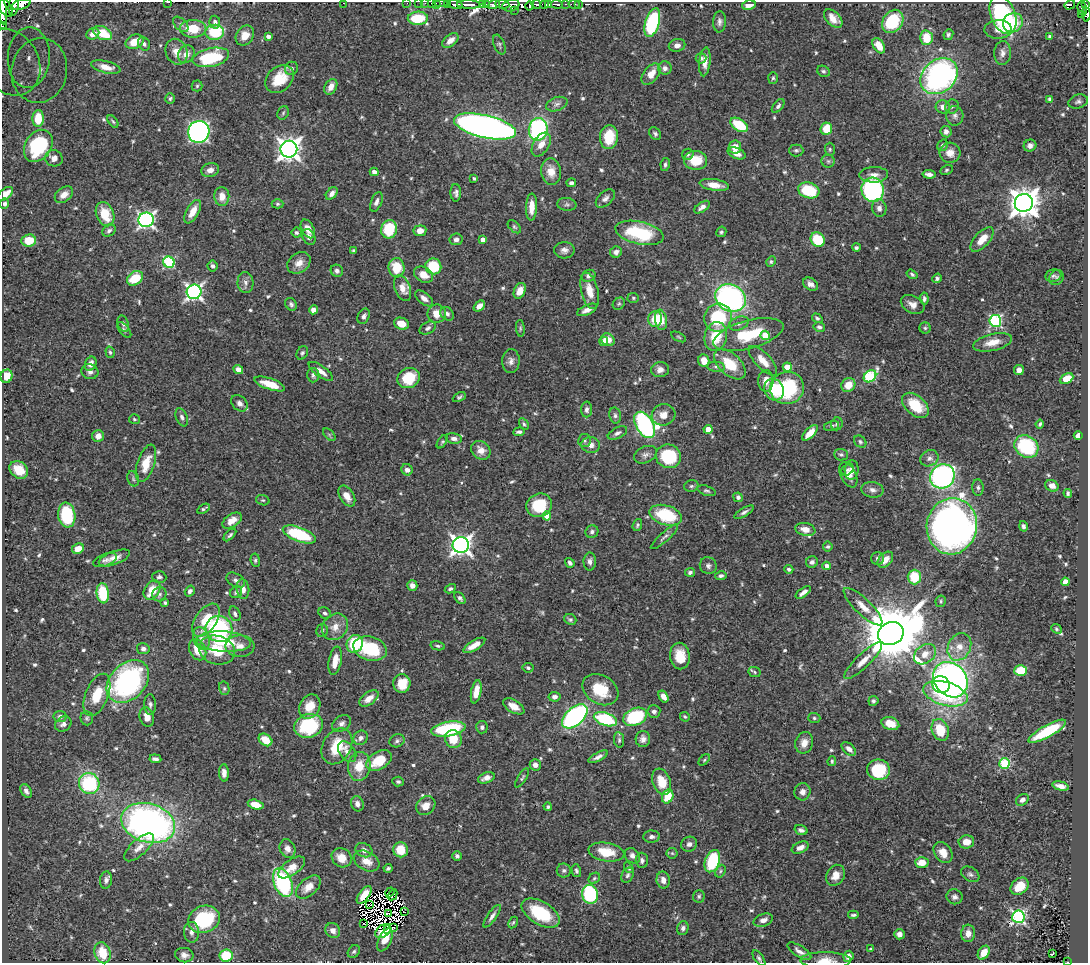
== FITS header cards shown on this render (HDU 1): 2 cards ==
NAXIS1  =                 1086
NAXIS2  =                  961

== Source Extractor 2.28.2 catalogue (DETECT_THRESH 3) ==
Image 1086 x 961 px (HDU 1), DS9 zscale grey, 1 PNG px = 1 image px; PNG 1090 x 965 px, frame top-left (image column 1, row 961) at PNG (2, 2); each listed source drawn as its Kron ellipse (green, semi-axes under 4 px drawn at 4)
Background 0.426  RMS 0.015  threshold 0.045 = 3 sigma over >= 5 px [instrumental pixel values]
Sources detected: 665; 9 with non-positive FLUX_AUTO (blend fragments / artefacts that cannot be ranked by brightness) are neither listed nor drawn; of the other 656, the 500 brightest by FLUX_AUTO listed and drawn (156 fainter detections omitted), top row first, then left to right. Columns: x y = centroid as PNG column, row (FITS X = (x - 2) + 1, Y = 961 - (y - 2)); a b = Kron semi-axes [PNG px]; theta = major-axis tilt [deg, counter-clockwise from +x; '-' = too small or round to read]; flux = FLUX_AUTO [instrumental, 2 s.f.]
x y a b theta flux
167 2 3 2 - 5
343 3 2 2 - 78
407 3 2 2 - 7.8
419 3 2 2 - 1.8
425 3 2 2 - 9.2
432 3 3 2 - 12
436 3 2 2 - 6.5
441 3 6 2 0 8.5
448 3 4 2 - 15
21 4 9 5 17 550
469 4 11 3 -1 530
482 4 3 3 - 20
486 4 3 2 - 19
502 4 7 3 -7 87
536 4 5 3 - 130
544 4 3 3 - 110
548 4 4 3 - 120
557 4 6 3 -4 91
565 4 3 2 - 12
574 4 6 3 -8 26
579 4 3 2 - 1.9
1086 4 4 2 - 55
14 5 10 5 81 670
455 5 7 4 -14 280
494 5 6 4 18 230
511 5 9 6 15 160
749 5 7 4 13 6.2
1070 5 5 3 - 41
4 6 13 6 -55 600
530 6 4 2 - 40
1082 9 7 4 -76 51
514 10 3 2 - 7.9
3 12 12 3 -86 670
1086 14 7 3 -87 62
1003 15 20 12 -69 130
1081 15 3 2 - 11
418 18 10 6 3 40
833 18 11 7 -43 9.2
893 21 12 9 55 56
215 22 6 5 - 3.4
719 22 11 6 87 3.8
652 23 15 7 74 110
1013 23 10 9 - 31
181 24 9 5 -45 2.8
3 26 3 2 - 7.5
193 29 13 9 0 28
998 29 14 9 2 8.8
215 32 9 7 5 50
103 33 10 6 -26 27
93 34 6 5 - 7.9
245 35 10 8 56 10
948 35 5 5 - 2.1
268 36 4 3 - 3.2
1050 36 4 3 - 2.8
926 38 7 6 - 24
450 40 9 5 39 8
135 42 9 7 25 16
144 44 7 5 -54 2.8
499 45 10 5 -68 2.3
677 45 8 6 13 5.6
879 46 8 5 -57 12
177 52 13 10 -68 12
1002 53 12 8 88 5.7
186 54 9 7 59 8.6
211 57 19 9 12 75
29 58 30 21 86 53
701 58 5 5 - 2.4
10 62 35 28 -59 75
705 62 14 5 84 9.1
106 67 15 6 -14 8.8
291 68 7 6 - 2.7
665 68 7 6 - 4.1
39 70 32 27 79 66
823 71 6 5 - 2
651 74 12 7 53 13
939 76 20 16 41 280
773 78 6 5 - 1.8
280 79 16 12 42 28
197 86 5 5 - 1.6
331 87 8 6 61 8.7
170 98 5 4 - 1.9
1050 99 4 3 - 2.3
1078 102 10 6 16 3.1
557 104 11 6 18 4.4
778 106 8 5 51 2.7
952 106 7 6 - 2.4
943 107 7 6 - 6.5
283 113 7 5 63 1.7
955 116 10 8 -84 4.7
38 118 8 5 88 22
113 121 7 4 -52 1.6
739 125 10 6 -34 38
485 126 32 11 -13 710
538 129 11 9 81 130
826 129 6 5 - 22
199 132 11 10 - 360
946 132 6 5 - 3.8
655 134 7 5 -51 2.4
609 137 12 9 86 30
541 144 13 8 59 9.7
943 145 6 5 - 2.4
38 146 17 13 56 77
1030 146 6 6 - 4.1
735 147 6 6 - 10
289 149 8 8 - 820
830 149 6 5 - 1.7
796 150 7 6 - 2.2
737 153 9 5 -21 8.4
950 153 10 10 - 10
688 154 6 5 - 2.3
54 158 9 8 - 6.2
695 160 11 9 -5 24
828 161 6 6 - 2.7
665 164 7 4 80 2.5
210 170 9 7 17 5.9
947 170 6 4 28 1.6
551 171 13 9 -84 13
374 172 4 4 - 5.1
929 174 6 4 -7 4.5
874 175 14 8 2 7.2
474 178 4 3 - 1.6
571 183 5 3 - 2.7
714 185 15 5 -9 11
809 190 11 7 -17 48
873 190 12 11 - 140
332 193 7 5 49 5.3
456 193 9 5 -88 3.4
5 194 9 5 38 11
64 195 10 7 37 7.4
222 196 9 7 -89 9.8
605 199 11 6 42 4.3
376 202 10 5 69 4
1024 203 9 9 - 1500
4 204 5 4 - 2.4
278 204 6 4 0 1.7
567 204 9 6 -6 2.7
532 207 14 5 88 12
702 207 9 4 34 4.6
879 208 8 7 - 4.8
193 212 13 6 60 13
105 214 12 9 -67 28
146 220 7 7 - 330
514 227 8 5 -44 1.9
308 229 10 6 -61 10
389 229 9 8 - 43
109 231 7 5 35 2.9
420 231 6 5 - 9.1
721 232 5 5 - 1.9
296 233 5 5 - 2.5
639 233 24 11 -13 68
309 237 8 6 -63 4
456 239 6 6 - 3.4
982 239 15 7 48 13
29 240 7 6 - 25
483 240 4 4 - 5.6
818 240 8 6 -49 47
856 247 4 4 - 1.9
354 250 3 3 - 1.8
564 250 10 8 1 4.9
616 252 6 5 - 4.4
771 261 5 4 - 1.6
169 262 6 5 - 100
299 263 12 9 37 9.4
213 266 5 5 - 3.2
433 266 8 7 - 39
396 268 9 8 - 24
337 271 6 6 - 3.2
912 274 6 4 -34 1.9
424 275 10 7 -30 10
589 276 7 6 - 3.5
1053 276 8 6 11 2.7
1056 277 8 7 - 2.7
135 278 8 6 39 30
937 278 5 4 - 2.4
245 283 10 8 -87 5
810 284 8 6 -34 5
403 288 13 7 -69 10
520 291 8 5 67 10
590 291 19 8 -77 15
194 292 7 7 - 320
424 298 10 5 -39 4.8
633 298 6 5 - 1.7
730 298 16 13 -28 260
924 299 6 4 -85 2.6
291 304 6 5 - 2.5
619 304 7 5 43 1.7
913 304 12 8 -28 7.2
479 306 6 4 41 6.4
313 310 4 4 - 6.8
587 310 10 5 24 6.2
437 314 9 9 - 12
447 314 7 6 - 3.3
364 316 8 5 63 3.3
718 318 14 14 - 59
817 318 6 4 -33 2
655 319 8 7 - 23
661 320 10 6 -81 15
995 321 6 6 - 140
739 323 10 6 21 4.3
123 324 8 5 -71 2.9
401 324 8 6 -20 13
819 327 6 5 - 3.1
428 328 8 5 30 2.9
520 328 8 4 -84 1.8
925 328 5 5 - 1.8
124 330 9 4 -49 2.2
749 335 36 14 15 47
765 335 5 4 - 28
679 337 8 4 -28 1.6
716 337 14 11 77 30
608 340 7 6 - 12
604 341 4 4 - 6.9
993 342 20 8 13 15
110 352 6 4 -73 1.7
302 353 7 5 61 2.2
511 361 12 8 89 5.2
704 361 6 5 - 11
763 361 19 7 -47 13
91 364 7 5 66 6
730 364 19 10 -43 32
716 367 9 5 -6 2.7
787 367 4 4 - 19
238 369 5 4 - 6.1
660 370 9 7 6 5.4
1019 370 5 5 - 5.2
321 371 14 5 -35 8
90 372 8 7 - 4.7
313 375 7 6 - 2.7
6 376 7 6 - 13
870 376 7 5 42 86
409 378 11 10 - 36
1067 379 7 4 28 20
766 381 11 7 -90 10
270 384 16 5 -19 19
848 385 7 6 - 14
787 388 17 16 - 85
774 390 11 9 -57 38
459 397 7 4 26 2
239 403 9 7 -45 4.9
915 405 15 9 -41 35
587 409 8 5 87 3.7
615 415 8 5 -77 2.8
663 415 12 10 18 10
182 417 9 5 -68 3
134 419 5 5 - 1.7
524 424 6 4 -59 1.8
837 424 6 5 - 2.1
1040 424 4 3 - 1.6
645 425 14 8 -60 250
832 426 8 4 15 2.4
708 429 4 4 - 15
519 432 6 3 6 2.6
617 433 10 5 27 3.4
810 433 10 4 46 14
329 435 7 4 -45 1.8
1078 435 4 4 - 5.1
98 436 6 6 - 5.9
454 438 8 5 -9 4.4
584 440 7 6 - 2.4
442 442 7 4 56 1.6
860 442 7 5 -43 2
591 445 9 8 - 6.3
1026 446 13 10 -36 71
481 450 10 8 -41 8.7
645 455 12 8 25 4.5
841 455 7 5 -4 2.4
668 456 12 12 - 59
929 458 9 7 27 4.6
146 463 19 8 72 20
19 470 10 8 -38 17
407 470 6 5 - 5.3
847 470 7 5 43 2.8
852 470 10 7 83 4.6
848 475 13 7 -64 7.4
942 476 13 11 40 240
133 479 8 5 -70 2.3
691 486 7 5 15 2.2
1052 486 7 5 -29 6.2
978 487 8 5 -86 2.6
872 490 11 8 -11 4.9
706 491 9 5 -18 2.3
1068 493 4 3 - 1.9
347 496 11 7 -58 9.8
738 497 5 4 - 2.9
263 500 7 5 -18 1.7
539 505 13 11 25 38
203 509 7 3 32 2
744 512 11 4 30 3.4
67 515 12 8 -81 60
666 515 16 9 -16 53
547 516 4 4 - 15
232 521 11 6 33 9.2
637 525 6 4 70 1.9
952 526 28 25 80 670
1023 526 5 4 - 2.7
805 529 10 6 -12 9.1
592 532 6 6 - 3.3
299 534 17 7 -21 67
230 535 8 4 45 2.2
664 537 17 4 41 3.5
461 545 8 8 - 560
828 547 5 5 - 2
78 549 6 5 - 10
114 558 16 6 20 8.9
877 559 6 6 - 3.1
105 560 12 6 19 3.7
255 560 7 4 -82 1.9
885 560 9 6 48 9.1
590 561 9 6 89 4
812 562 6 5 - 3.2
570 563 5 4 - 2.8
708 566 8 8 - 3.9
827 566 4 4 - 5.5
789 569 4 4 - 2.3
690 572 5 4 - 2.6
721 576 6 4 11 2.7
159 577 7 5 -3 3
914 577 7 6 - 32
236 580 10 6 -30 3.5
1065 582 4 4 - 12
412 585 5 5 - 7.3
243 589 10 6 -84 6.9
450 589 6 4 30 2.1
152 590 10 7 56 20
190 591 6 4 56 3.1
236 592 6 5 - 2.6
803 592 9 4 36 4.9
103 593 10 6 -83 45
159 594 7 6 - 2.9
460 598 7 4 -51 2.7
941 601 6 5 - 1.7
165 603 4 3 - 1.9
863 607 26 8 -44 12
325 613 6 5 - 2.3
235 614 7 5 -66 2.9
570 619 6 5 - 2.1
206 620 19 10 55 32
335 627 14 12 48 11
219 629 13 12 - 120
1056 629 6 4 -42 1.6
322 631 6 5 - 1.9
891 633 13 11 22 9300
201 638 11 8 -71 6.9
224 642 27 10 -3 41
355 644 9 8 - 70
474 645 12 5 31 10
240 646 14 10 -1 9.2
438 646 7 4 -13 1.9
959 647 14 11 63 12
143 649 6 5 - 3.5
370 649 17 12 -17 53
198 650 11 8 -64 19
217 650 18 14 -17 29
925 654 12 9 39 11
680 656 13 9 -81 19
335 661 14 6 79 13
863 661 25 7 44 11
528 668 5 5 - 2
1021 671 6 5 - 31
755 672 6 5 - 1.9
950 680 19 15 -49 400
128 681 24 17 45 200
402 683 9 8 - 24
941 685 9 8 - 110
224 688 7 5 -76 2
600 690 19 14 -30 31
476 692 12 5 78 11
945 694 23 11 -16 100
97 695 22 11 68 26
555 697 6 5 - 4.4
663 697 6 4 -58 6.3
369 698 11 6 36 9.5
873 701 5 5 - 2.2
150 705 10 6 -88 3.5
310 706 13 10 63 16
514 706 12 6 -31 10
654 711 6 6 - 3.8
60 716 6 5 - 3.5
575 716 15 8 42 220
147 717 10 7 -73 8.6
635 717 12 8 23 77
685 717 5 4 - 1.6
87 718 7 6 - 2.2
814 718 6 5 - 1.8
605 719 12 6 -19 75
63 724 9 7 37 4.5
342 724 10 7 34 4.3
890 724 9 6 -17 14
309 726 14 11 18 69
482 727 6 5 - 3.1
448 729 17 7 9 85
940 730 11 8 -68 28
1047 731 21 6 29 52
361 738 7 7 - 4.7
453 739 9 8 - 20
643 739 8 7 - 4.8
265 740 7 5 -36 17
619 740 8 5 -81 2.4
397 741 8 6 27 2.8
804 743 11 9 76 8.8
337 746 19 14 61 32
849 749 8 5 -42 6
347 752 12 7 -54 6.6
598 757 11 4 28 4.3
155 759 6 3 -6 3.3
379 760 14 8 32 30
704 760 7 4 45 1.8
832 761 5 3 - 1.8
1005 763 5 5 - 83
535 765 5 5 - 4.7
359 766 14 11 81 21
878 770 11 10 - 50
224 773 8 5 -87 5.3
486 778 8 5 21 6.4
522 778 11 4 58 1.9
398 782 6 5 - 1.9
662 782 13 9 -71 20
89 783 11 10 - 88
1061 786 8 4 -13 6.5
26 791 7 5 -58 3.6
802 792 8 8 - 5.5
668 797 7 5 67 23
1022 800 7 5 34 3.8
357 804 8 6 -70 5.4
256 805 8 5 -15 12
426 806 10 8 39 9.9
548 807 4 4 - 1.8
148 823 27 19 -17 430
801 830 6 4 -19 3.1
651 837 8 6 2 3.7
966 842 8 6 9 10
689 844 8 7 - 4.5
139 847 19 8 42 8.8
800 848 9 5 24 6
287 849 9 7 -68 6
364 850 9 6 -28 5.6
400 850 7 7 - 23
606 852 18 9 -10 23
943 852 11 8 -56 11
672 853 5 5 - 1.7
457 856 5 5 - 2.5
632 856 8 7 - 4.7
342 858 10 9 - 15
642 860 7 6 - 3
367 861 14 9 -29 12
712 861 11 7 70 75
922 862 7 5 0 14
292 867 15 7 36 13
388 868 4 3 - 2.2
629 868 6 4 -59 1.8
564 870 7 7 - 2.9
576 871 6 4 -76 2.2
720 871 7 5 63 2.2
970 874 10 6 -32 3.2
627 875 8 5 65 2.6
835 875 11 9 59 10
594 878 6 5 - 1.7
106 880 8 6 82 3.8
663 880 8 6 -80 7.8
283 883 15 9 -67 110
1020 886 10 7 39 18
308 887 14 8 41 12
390 892 5 2 - 1.7
590 894 9 8 - 98
364 895 10 5 53 11
393 895 6 2 61 1.9
699 896 6 6 - 2.2
954 897 8 7 - 3.7
369 904 4 2 - 2.1
405 912 3 2 - 5.3
389 913 4 2 - 1.6
541 913 21 11 -31 54
853 915 5 3 - 2
492 916 13 4 55 4.5
1018 917 6 6 - 200
204 919 16 13 18 75
763 920 10 6 18 6
364 923 3 2 - 1.7
513 923 6 4 62 1.6
393 927 2 2 - 58
683 928 7 5 73 3.6
388 929 3 3 - 5
333 931 8 7 - 5.9
383 931 9 5 38 11
191 932 10 7 -86 5.3
968 933 9 7 86 8.2
899 934 5 5 - 4.6
385 940 12 6 64 13
871 949 3 3 - 2
799 951 14 5 -33 5.6
354 952 7 5 51 2.1
103 953 11 8 -75 26
984 953 7 5 57 14
1053 954 3 3 - 4.1
184 955 9 7 -9 5.4
226 955 6 6 - 34
848 956 5 5 - 4.5
759 958 9 4 -56 2.4
826 960 25 8 0 12
1067 962 3 2 - 2.2
At the frame edge (FLAGS 8, measured only in part): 19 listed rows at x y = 167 2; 343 3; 407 3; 419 3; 425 3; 432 3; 436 3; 441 3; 448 3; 1086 4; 14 5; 4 6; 3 12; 1086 14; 3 26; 10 62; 5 194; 826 960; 1067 962
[156 fainter detections neither listed nor drawn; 9 non-positive-flux detections neither listed nor drawn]